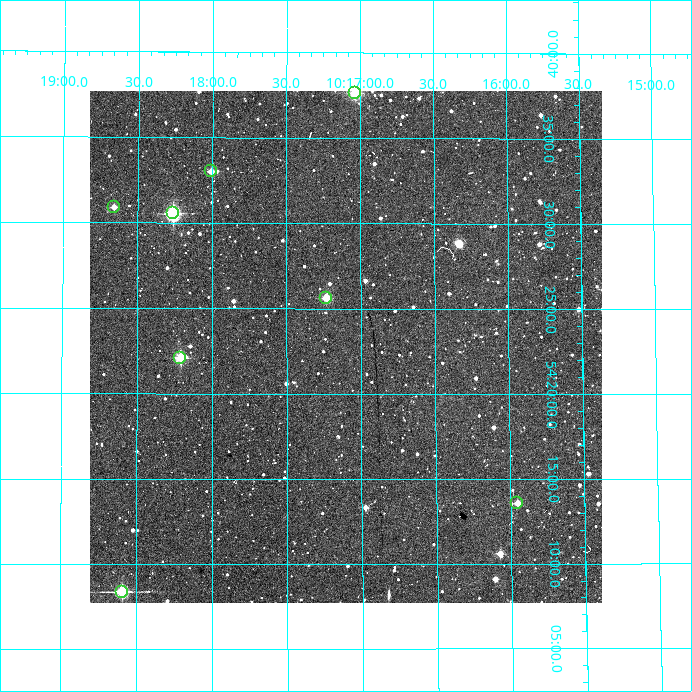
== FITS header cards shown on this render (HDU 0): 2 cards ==
NAXIS1  =                  512
NAXIS2  =                  512

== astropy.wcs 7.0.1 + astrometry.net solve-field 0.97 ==
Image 512 x 512 px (HDU 0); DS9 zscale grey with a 90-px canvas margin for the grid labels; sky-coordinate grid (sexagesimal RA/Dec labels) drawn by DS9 from the SOLVED WCS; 8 Tycho-2 reference stars matched to detected sources circled (green)
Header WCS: RA---TAN/DEC--TAN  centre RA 10:17:06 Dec +54:23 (154.28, +54.38 deg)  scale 3.52 arcsec/px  FOV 30.0' x 30.0'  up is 0 deg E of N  parity normal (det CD < 0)
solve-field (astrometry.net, Tycho-2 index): VERIFIED the header's WCS against the Tycho-2 star catalogue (verified at 2 index scales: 8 matches each, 0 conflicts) and refined it, rather than solving blind
Solved WCS: RA---TAN-SIP/DEC--TAN-SIP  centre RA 10:17:06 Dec +54:23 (154.28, +54.38 deg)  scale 3.53 arcsec/px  FOV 30.1' x 30.1'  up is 0 deg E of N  parity normal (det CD < 0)
The solver's refit moves the header's centre by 1.2 arcsec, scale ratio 1.004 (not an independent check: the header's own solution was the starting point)
Tycho-2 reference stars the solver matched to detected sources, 8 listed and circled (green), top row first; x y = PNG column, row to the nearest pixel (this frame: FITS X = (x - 90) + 1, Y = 512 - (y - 91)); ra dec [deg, ICRS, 3 dp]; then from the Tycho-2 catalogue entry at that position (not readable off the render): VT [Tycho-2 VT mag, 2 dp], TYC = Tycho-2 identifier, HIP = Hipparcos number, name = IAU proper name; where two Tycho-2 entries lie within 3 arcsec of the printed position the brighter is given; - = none
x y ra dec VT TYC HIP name
355 93 154.259 +54.627 10.56 3815-403-1 - -
211 171 154.502 +54.550 11.38 3815-919-1 - -
114 207 154.665 +54.515 11.72 3815-963-1 - -
173 213 154.565 +54.509 9.22 3815-741-1 - -
326 298 154.308 +54.427 10.54 3815-579-1 - -
180 358 154.553 +54.368 9.95 3815-574-1 - -
517 503 153.988 +54.226 11.65 3815-389-1 - -
122 592 154.648 +54.139 9.86 3815-400-1 - -